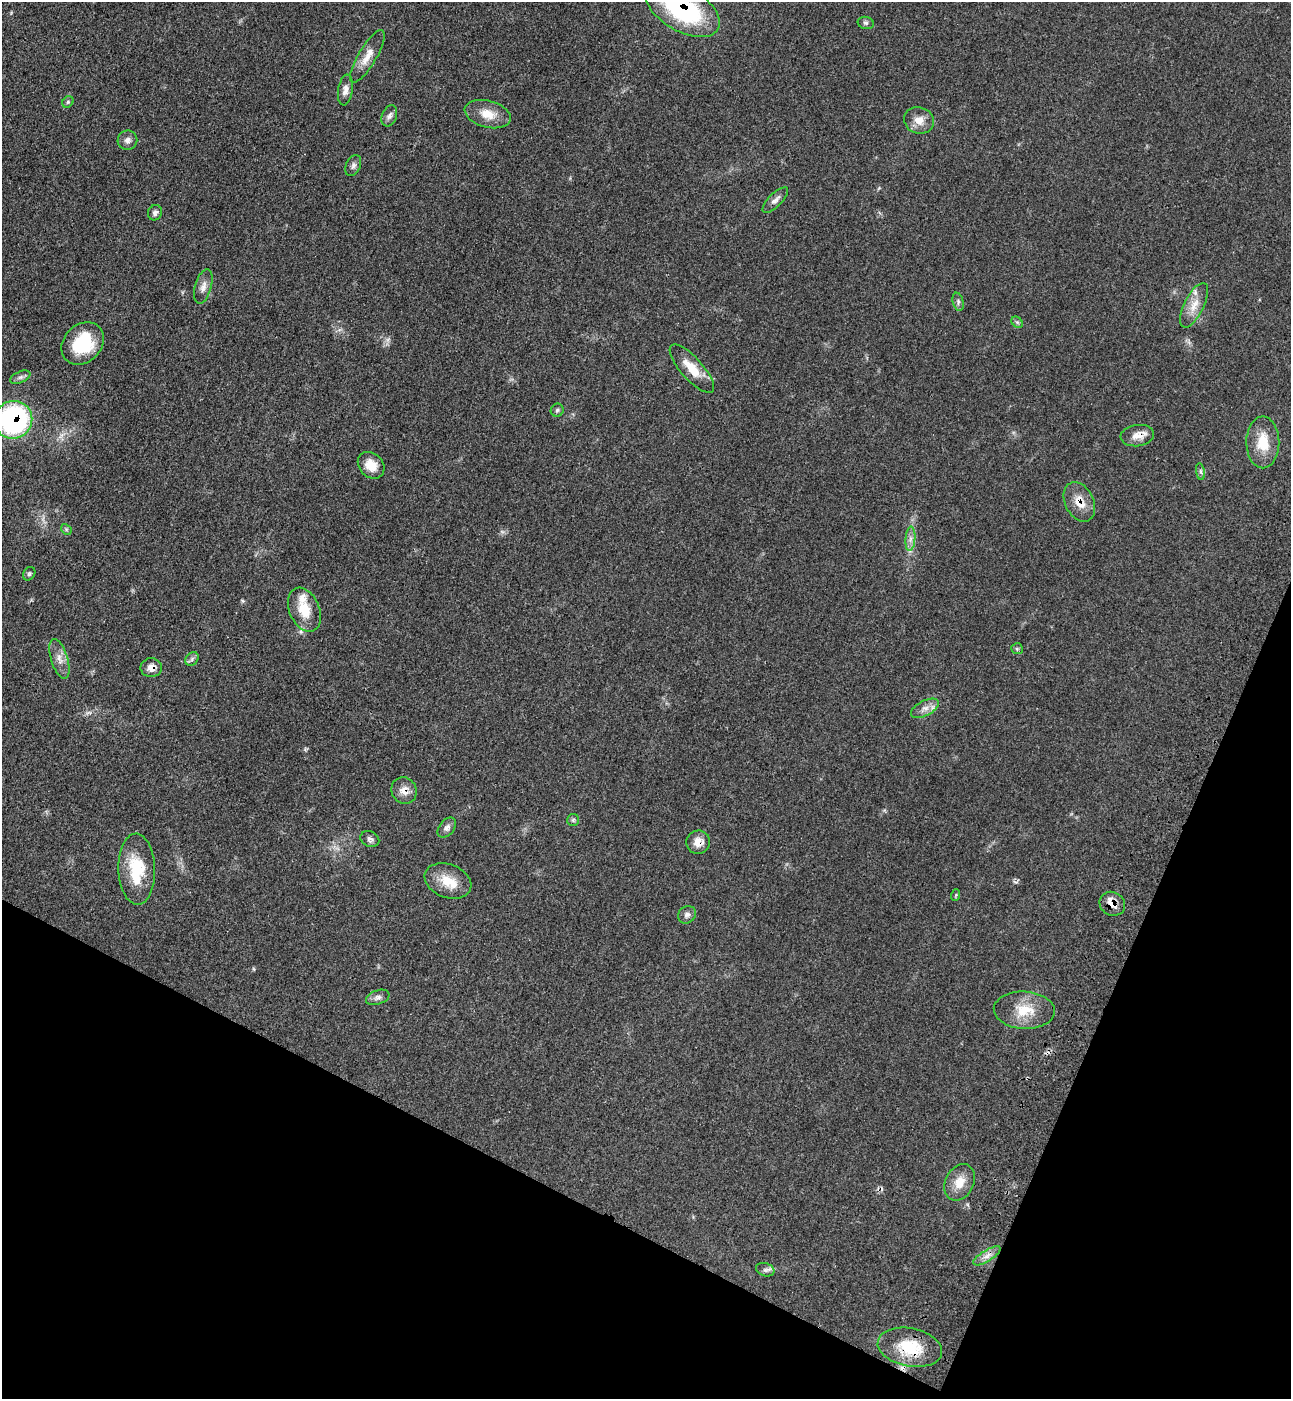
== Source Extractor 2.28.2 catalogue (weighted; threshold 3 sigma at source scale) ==
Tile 15 of 4 x 4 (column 3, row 4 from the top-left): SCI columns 2956-4244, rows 58-1454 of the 5774 x 5700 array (HDU 1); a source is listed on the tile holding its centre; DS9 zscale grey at full resolution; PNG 1293 x 1401 px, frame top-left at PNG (2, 2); each listed source drawn as its Kron ellipse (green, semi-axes under 4 px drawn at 4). Shown black and unused: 21% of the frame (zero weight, under 3 of 4 exposures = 6% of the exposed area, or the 3 px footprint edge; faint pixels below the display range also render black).
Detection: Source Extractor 2.28.2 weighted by HDU 2 'WHT'; one run over the whole footprint, this tile lists its part. Background 0.0713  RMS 0.0055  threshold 0.0245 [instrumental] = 3 sigma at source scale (4.5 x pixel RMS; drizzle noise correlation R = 1.50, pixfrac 1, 0.05/0.05 arcsec/px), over >= 5 px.
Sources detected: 58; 1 too faint to see at this stretch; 3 cosmic-ray / hot-pixel residue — neither listed nor drawn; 3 inside a brighter listed object's ellipse — not listed separately; the other 51 listed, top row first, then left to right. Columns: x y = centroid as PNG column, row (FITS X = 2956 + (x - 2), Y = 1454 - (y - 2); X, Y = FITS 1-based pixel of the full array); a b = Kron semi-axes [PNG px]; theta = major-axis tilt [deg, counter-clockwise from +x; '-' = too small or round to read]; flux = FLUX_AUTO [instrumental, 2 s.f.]
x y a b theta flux
683 9 41 22 -30 72
866 23 8 6 -13 1.4
367 56 30 9 59 7.1
345 90 15 7 82 3.3
68 102 6 5 - 0.89
488 114 23 13 -14 8.9
389 116 11 7 70 2.2
919 120 15 13 -17 6.2
127 140 10 9 - 2.7
353 166 11 7 66 2
775 200 17 6 45 2.7
155 213 8 7 - 1.9
203 287 18 8 74 3.7
958 302 9 5 -76 1.4
1194 305 24 10 63 7.5
1017 322 6 5 - 0.95
83 343 23 19 44 27
692 369 31 11 -48 11
20 377 11 5 24 1.7
557 410 6 6 - 1.1
13 420 19 18 - 100
1137 436 17 10 7 5.3
1263 442 26 16 -90 14
371 465 15 11 -45 7.4
1200 472 8 4 -80 1.3
1079 502 21 14 -64 8.5
66 529 6 4 -47 0.87
910 539 12 5 85 2.7
29 574 7 5 57 1
304 610 23 15 -67 13
1017 649 6 5 - 0.8
59 659 20 8 -73 4.9
192 659 7 6 - 1.3
151 668 10 9 - 4.6
925 708 15 7 28 3.7
404 790 13 12 - 5
573 820 6 6 - 0.97
447 828 11 7 51 2.5
370 839 10 7 -27 1.9
698 842 12 11 - 5.2
137 869 35 18 -88 24
448 881 24 16 -21 12
956 895 6 3 71 0.54
1112 904 13 11 -32 5.1
687 915 9 8 - 2.2
378 997 12 7 19 2.3
1024 1010 30 18 -3 15
960 1182 19 14 62 8.4
987 1256 15 5 32 3.5
765 1270 9 6 -19 1.7
910 1347 32 19 -11 21
Overlapping masked pixels (flux is a lower limit): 9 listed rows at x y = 683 9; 13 420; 1137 436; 1079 502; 151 668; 404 790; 698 842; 1112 904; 910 1347
Isophote crosses this tile's border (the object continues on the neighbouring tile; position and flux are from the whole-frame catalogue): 2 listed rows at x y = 683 9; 13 420